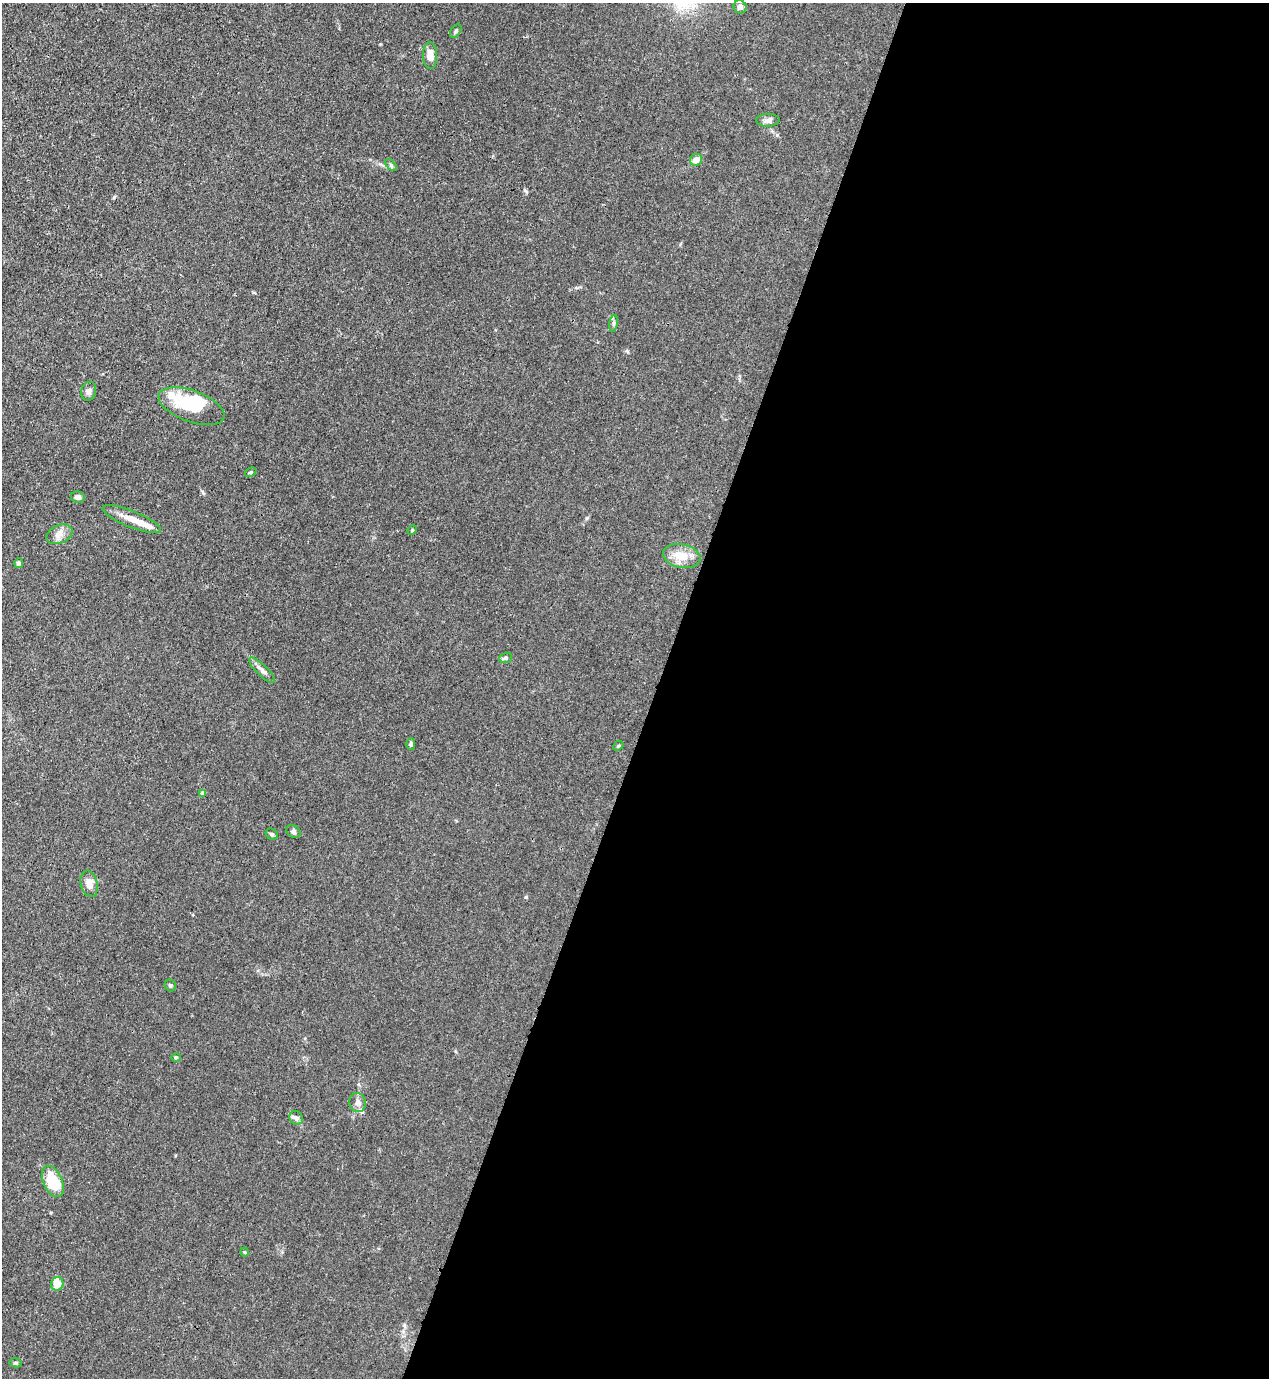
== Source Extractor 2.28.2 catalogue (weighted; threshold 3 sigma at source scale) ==
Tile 12 of 4 x 4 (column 4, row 3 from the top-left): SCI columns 4023-5289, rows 1418-2793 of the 5645 x 5584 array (HDU 1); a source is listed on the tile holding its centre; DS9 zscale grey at full resolution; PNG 1271 x 1380 px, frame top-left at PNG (2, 3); each listed source drawn as its Kron ellipse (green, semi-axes under 4 px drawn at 4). Shown black and unused: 48% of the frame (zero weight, under 3 of 4 exposures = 7% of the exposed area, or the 3 px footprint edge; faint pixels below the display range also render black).
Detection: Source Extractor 2.28.2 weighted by HDU 2 'WHT'; one run over the whole footprint, this tile lists its part. Background 0.0179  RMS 0.0025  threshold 0.0113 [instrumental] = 3 sigma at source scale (4.5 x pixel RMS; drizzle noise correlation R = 1.50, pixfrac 1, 0.05/0.05 arcsec/px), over >= 5 px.
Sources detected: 38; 2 inside a brighter object's white glare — neither listed nor drawn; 4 inside a brighter listed object's ellipse — not listed separately; the other 32 listed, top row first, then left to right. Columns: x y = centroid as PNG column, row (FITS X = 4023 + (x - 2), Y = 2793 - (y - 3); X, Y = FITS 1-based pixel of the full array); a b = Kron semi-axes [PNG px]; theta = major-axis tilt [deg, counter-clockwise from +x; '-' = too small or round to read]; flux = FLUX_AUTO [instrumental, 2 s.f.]
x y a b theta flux
740 7 7 6 - 0.84
456 31 7 4 56 0.43
430 56 13 7 -88 2.3
768 120 12 6 2 0.96
696 160 6 5 - 2
391 165 7 4 -46 0.42
613 323 8 4 81 0.49
89 391 9 7 75 0.87
191 406 34 15 -20 9
251 472 6 4 32 0.32
78 497 7 5 -6 0.83
132 519 31 8 -22 3.3
412 530 5 4 - 0.26
59 534 13 9 23 1.7
682 556 19 11 -11 4.2
19 563 5 4 - 0.71
506 658 6 5 - 0.46
262 670 17 5 -45 1.1
411 744 6 4 89 0.43
618 746 5 4 - 0.31
203 793 4 4 - 0.9
293 831 8 5 -34 0.6
272 834 6 5 - 0.46
89 884 13 8 -77 2
170 985 6 5 - 0.45
176 1057 5 4 - 0.31
357 1103 9 8 - 1
296 1118 7 6 - 0.87
53 1181 17 9 -66 9
245 1252 4 4 - 0.27
57 1284 7 6 - 3.1
16 1363 6 4 -11 0.34
Unlisted compact peaks at least as high as the median listed source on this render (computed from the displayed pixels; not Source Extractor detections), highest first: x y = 526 897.